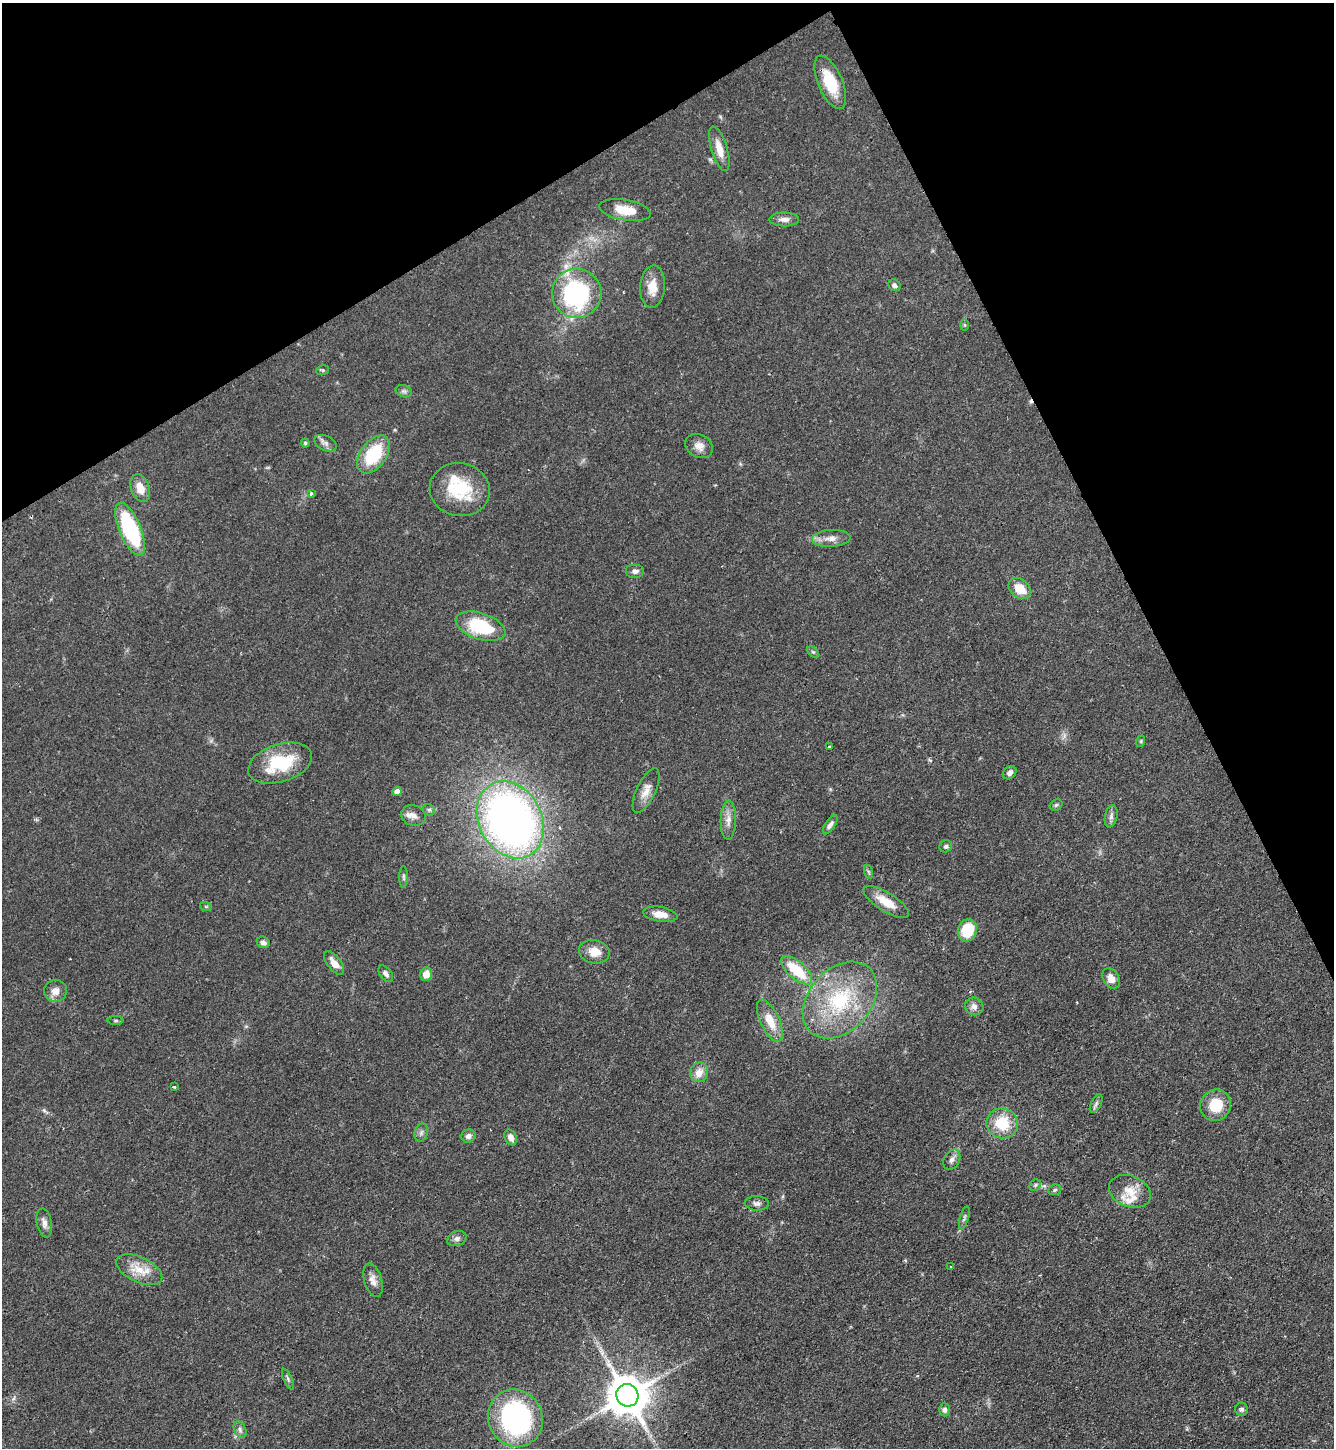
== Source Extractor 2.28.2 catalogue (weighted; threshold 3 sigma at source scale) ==
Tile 3 of 4 x 4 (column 3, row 1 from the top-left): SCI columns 2824-4155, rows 4343-5788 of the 5781 x 5789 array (HDU 1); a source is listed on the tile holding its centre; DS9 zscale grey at full resolution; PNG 1336 x 1450 px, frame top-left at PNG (2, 3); each listed source drawn as its Kron ellipse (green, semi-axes under 4 px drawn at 4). Shown black and unused: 24% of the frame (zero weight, under 2 of 3 exposures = <1% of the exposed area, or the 3 px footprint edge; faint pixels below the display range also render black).
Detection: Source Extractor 2.28.2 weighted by HDU 2 'WHT'; one run over the whole footprint, this tile lists its part. Background 0.0468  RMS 0.0046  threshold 0.0207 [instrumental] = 3 sigma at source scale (4.5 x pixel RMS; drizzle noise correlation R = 1.50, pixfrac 1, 0.05/0.05 arcsec/px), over >= 5 px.
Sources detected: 85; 1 cosmic-ray / hot-pixel residue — neither listed nor drawn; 4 inside a brighter listed object's ellipse — not listed separately; the other 80 listed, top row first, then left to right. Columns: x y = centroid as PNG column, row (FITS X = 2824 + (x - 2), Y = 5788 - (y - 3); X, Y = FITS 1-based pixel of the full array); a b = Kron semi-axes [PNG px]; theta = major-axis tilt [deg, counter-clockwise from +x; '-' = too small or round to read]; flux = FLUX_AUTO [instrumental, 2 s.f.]
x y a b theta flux
830 82 28 12 -67 16
719 149 23 8 -73 5.8
625 210 26 10 -10 9.7
784 219 15 7 -1 2.8
894 285 6 5 - 1.4
653 287 21 12 86 6.9
577 293 24 24 - 69
965 325 6 4 -89 0.56
323 370 6 4 10 0.65
404 391 8 6 -19 1.3
305 443 4 4 - 0.61
326 443 12 7 -27 2.1
699 446 14 11 -29 4
374 454 21 13 54 25
140 488 14 9 -70 5.7
460 490 30 26 -10 23
311 494 3 3 - 1.5
130 529 28 11 -67 51
831 538 19 8 3 4.1
635 571 9 7 0 1.8
1020 589 12 9 -40 7.9
481 626 26 13 -19 27
813 652 7 4 -43 0.71
1141 741 6 3 72 0.51
829 747 3 3 - 0.55
280 763 33 18 18 24
1010 773 7 6 - 1.9
397 791 4 4 - 3
646 791 24 9 65 5
1056 805 7 5 28 0.83
429 810 6 5 - 0.96
413 815 12 10 -17 3.1
1111 816 11 6 79 1.8
510 820 40 31 -62 280
728 820 19 7 88 3.7
830 825 11 5 57 1.9
946 846 6 5 - 0.97
869 872 7 4 -71 0.72
403 877 11 4 -89 0.98
886 902 26 9 -32 8
206 907 6 4 -19 0.6
660 914 17 7 -9 4.7
967 930 11 9 72 15
263 942 6 5 - 2
594 952 15 12 -13 6.6
334 963 14 6 -52 4.3
797 970 19 8 -41 17
386 974 9 5 -53 1.6
426 974 6 6 - 5.5
1111 978 11 7 -58 3.9
55 991 11 11 - 4
840 1000 43 31 48 41
974 1006 9 8 - 2.5
770 1020 23 9 -65 8.9
115 1021 8 4 0 0.62
699 1072 10 8 69 4.7
174 1087 3 3 - 0.93
1096 1104 10 5 63 1.2
1216 1105 16 15 - 13
1002 1123 16 15 - 15
421 1133 9 6 74 1.5
468 1136 7 6 - 1.8
511 1137 8 6 -65 2.7
952 1160 11 7 60 2.1
1035 1185 6 5 - 0.84
1055 1190 7 5 21 0.84
1130 1191 21 15 -22 8.4
757 1203 12 7 -3 1.9
964 1218 12 4 74 1.1
44 1223 15 7 -78 2.5
457 1239 10 7 22 1.9
951 1267 3 2 - 0.45
139 1270 24 12 -25 8.9
373 1280 17 9 -74 3.3
288 1379 11 4 -66 1.1
627 1395 11 11 - 1700
1241 1409 6 6 - 1.4
945 1410 6 5 - 1.6
515 1418 29 27 -61 90
240 1430 9 5 -64 1.4